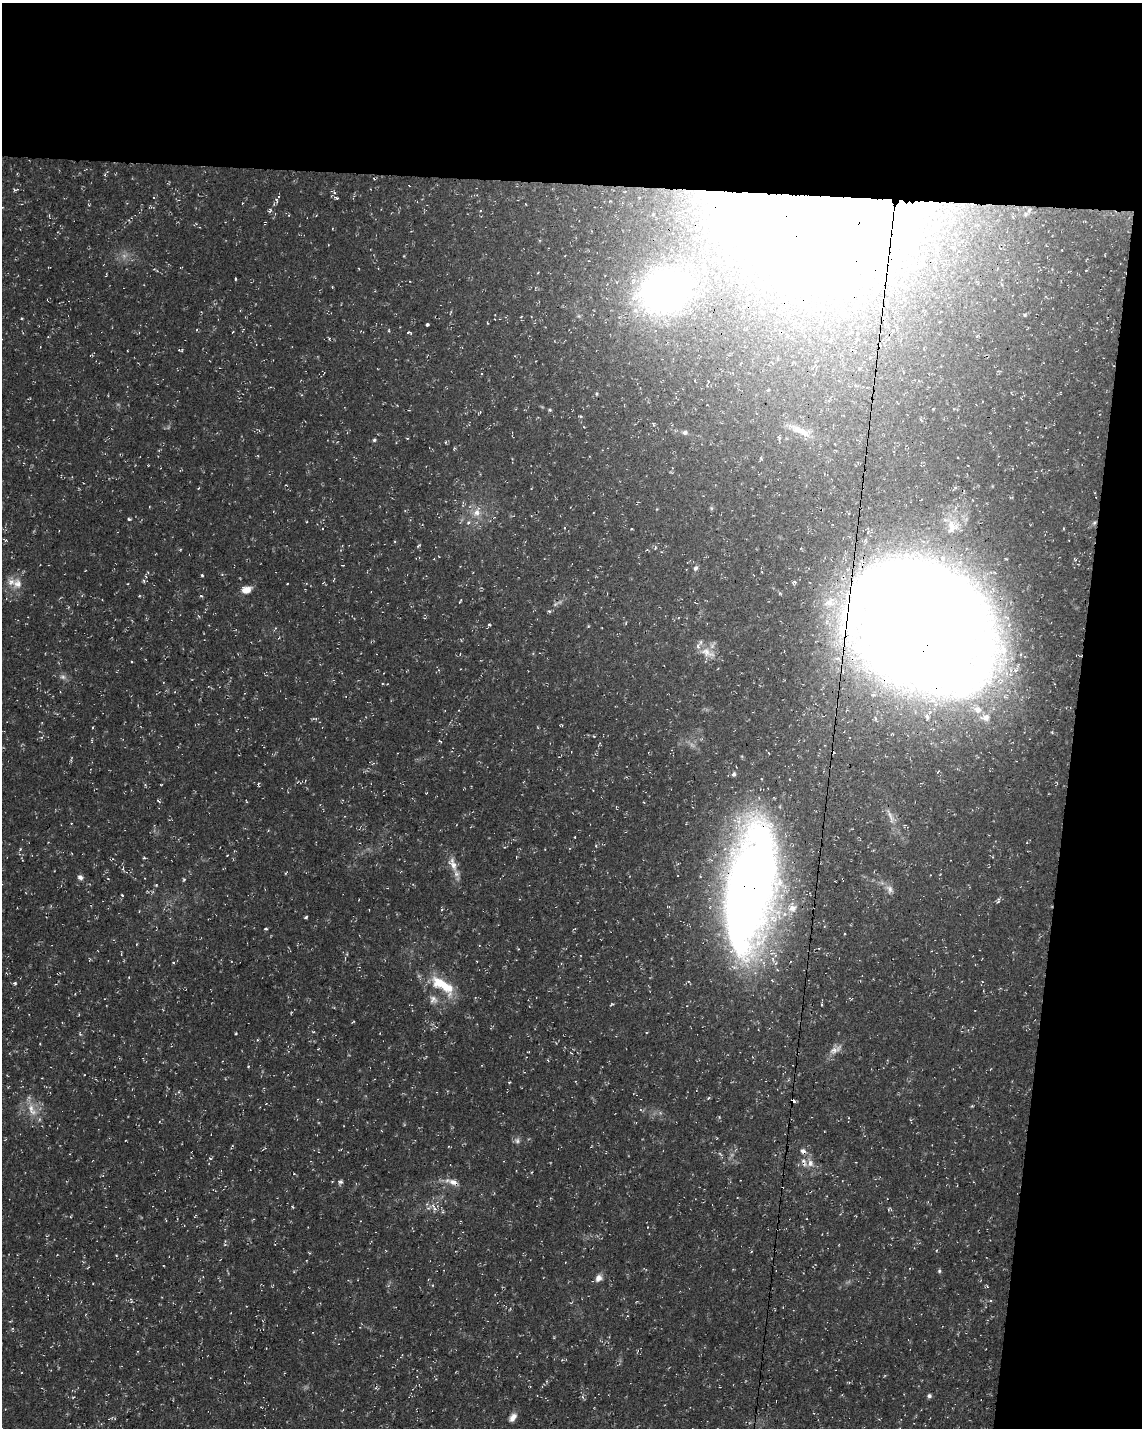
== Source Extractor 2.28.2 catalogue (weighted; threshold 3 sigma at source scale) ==
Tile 4 of 4 x 3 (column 4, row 1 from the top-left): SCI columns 3431-4570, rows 3146-4571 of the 4576 x 4806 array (HDU 1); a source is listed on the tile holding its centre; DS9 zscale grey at full resolution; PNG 1144 x 1430 px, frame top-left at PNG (2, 3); no overlay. Shown black and unused: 19% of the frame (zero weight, under 3 of 4 exposures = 1% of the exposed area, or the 3 px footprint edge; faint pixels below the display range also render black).
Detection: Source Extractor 2.28.2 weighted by HDU 2 'WHT'; one run over the whole footprint, this tile lists its part. Background 0.0123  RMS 0.0021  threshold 0.00948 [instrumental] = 3 sigma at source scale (4.5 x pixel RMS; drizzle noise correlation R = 1.50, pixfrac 1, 0.0396/0.0396 arcsec/px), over >= 5 px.
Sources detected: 160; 5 too faint to see at this stretch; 13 cosmic-ray / hot-pixel residue — not listed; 12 inside a brighter listed object's ellipse — not listed separately; the other 130 listed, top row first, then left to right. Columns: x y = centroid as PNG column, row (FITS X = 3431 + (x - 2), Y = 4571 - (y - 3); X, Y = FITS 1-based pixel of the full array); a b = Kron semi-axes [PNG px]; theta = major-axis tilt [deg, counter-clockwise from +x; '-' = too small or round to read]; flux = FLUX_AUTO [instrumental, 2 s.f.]
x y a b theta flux
15 190 9 4 13 0.35
334 192 7 4 -46 0.36
336 198 7 4 -15 0.34
276 200 8 4 -64 0.36
270 210 7 5 56 0.42
811 221 176 87 -1 410
265 223 4 2 - 0.19
1086 270 3 2 - 0.18
235 279 4 3 - 0.2
665 291 49 39 19 86
1025 315 5 4 - 0.28
21 318 4 3 - 0.2
487 323 4 3 - 0.16
427 325 4 3 - 0.44
389 330 4 3 - 0.18
233 332 4 2 - 0.14
409 333 6 3 -16 0.34
329 338 4 4 - 0.24
857 339 5 5 - 0.37
814 366 11 6 36 0.64
859 368 5 4 - 0.32
596 394 5 4 - 0.27
550 410 5 4 - 0.3
480 412 4 3 - 0.22
580 416 4 4 - 0.24
921 420 6 4 -47 0.34
653 425 5 3 - 0.26
801 431 29 9 -24 3.3
685 432 6 6 - 0.64
407 438 4 2 - 0.16
374 440 6 5 - 0.33
445 442 5 3 - 0.2
83 483 2 2 - 0.12
477 512 15 9 62 2.4
129 519 5 3 - 0.28
306 522 3 2 - 0.17
1094 523 5 5 - 0.38
952 527 19 17 74 3.3
5 540 7 3 -25 0.29
418 546 6 3 44 0.25
655 547 7 4 74 0.37
434 559 3 2 - 0.14
343 565 3 2 - 0.13
695 568 8 6 63 0.6
148 572 5 4 - 0.24
202 575 3 3 - 0.26
323 583 4 3 - 0.18
17 584 17 13 71 2.8
246 590 11 7 10 2.3
201 596 5 3 - 0.23
460 601 6 2 58 0.22
549 611 5 4 - 0.33
923 624 134 97 -41 710
489 625 5 3 - 0.23
707 653 24 11 -23 3
460 654 3 3 - 0.15
63 677 9 7 -24 0.83
382 683 4 3 - 0.2
315 718 8 3 -3 0.29
875 718 6 3 -87 0.37
561 725 4 3 - 0.18
93 727 4 3 - 0.17
594 736 3 3 - 0.19
92 741 5 3 - 0.21
439 741 4 2 - 0.31
71 759 9 3 70 0.25
734 774 5 5 - 0.52
523 782 3 2 - 0.15
161 784 3 2 - 0.16
158 801 6 3 -38 0.29
246 801 4 2 - 0.14
890 816 17 6 -67 1.5
71 823 3 2 - 0.14
575 837 3 2 - 0.15
596 846 4 3 - 0.16
227 855 3 2 - 0.12
516 857 5 3 - 0.15
144 858 4 3 - 0.26
453 864 26 10 -70 2.7
123 869 7 3 89 0.36
400 872 4 3 - 0.16
80 877 7 6 - 0.75
184 880 5 4 - 0.26
156 885 4 4 - 0.24
751 887 132 50 81 240
890 889 12 8 -54 1.2
122 895 3 2 - 0.21
998 901 9 4 75 0.43
668 906 4 3 - 0.19
442 909 5 3 - 0.2
306 917 4 3 - 0.34
266 929 5 2 - 0.24
137 944 4 3 - 0.14
518 949 5 3 - 0.16
173 962 4 3 - 0.22
15 983 5 4 - 0.35
441 983 36 17 -40 8.1
433 1000 13 11 -47 1.5
612 1004 6 3 30 0.23
822 1004 4 3 - 0.22
313 1032 5 3 - 0.2
236 1033 4 2 - 0.18
80 1034 6 4 -46 0.27
835 1049 20 9 34 1.8
571 1053 4 3 - 0.16
248 1066 4 4 - 0.21
708 1098 5 3 - 0.24
793 1101 3 3 - 3
32 1110 23 10 -63 3.5
263 1149 7 2 39 0.19
803 1151 9 7 -42 0.98
70 1154 3 2 - 0.13
210 1158 5 3 - 0.22
810 1163 13 8 -79 1.6
294 1174 4 3 - 0.19
341 1182 5 4 - 0.65
454 1182 17 8 -22 1.8
433 1207 14 6 -64 1.3
889 1209 6 3 53 0.22
443 1212 6 4 -71 0.29
856 1216 3 2 - 0.14
648 1227 3 2 - 0.11
939 1271 5 4 - 0.37
599 1278 9 7 54 1.3
987 1286 4 4 - 0.25
12 1328 4 4 - 0.27
530 1386 3 2 - 0.15
929 1396 5 5 - 0.62
73 1397 5 3 - 0.19
513 1417 11 7 51 1.4
Overlapping masked pixels (flux is a lower limit): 9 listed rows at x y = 811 221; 665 291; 1094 523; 923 624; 751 887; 793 1101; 32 1110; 803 1151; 454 1182
Unlisted compact peaks at least as high as the median listed source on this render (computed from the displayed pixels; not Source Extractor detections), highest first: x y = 20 849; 292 1206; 972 1106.